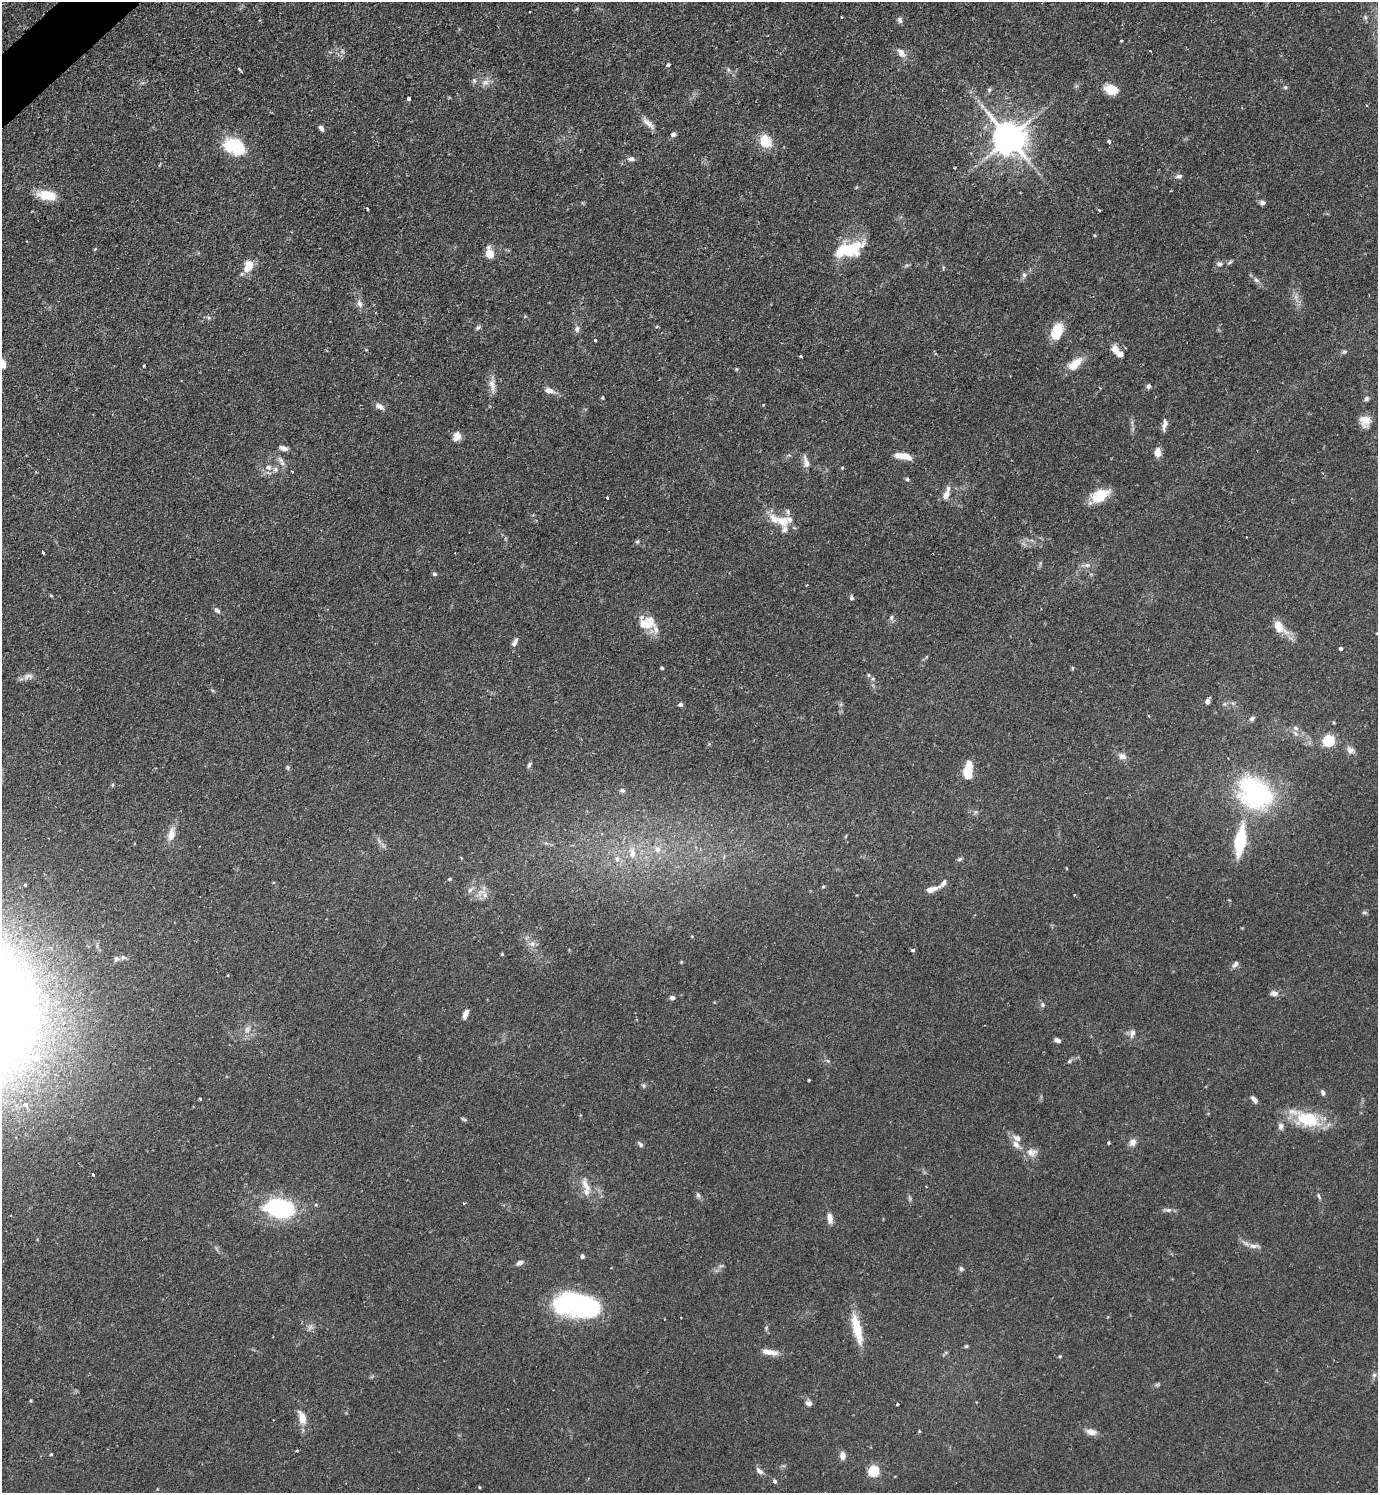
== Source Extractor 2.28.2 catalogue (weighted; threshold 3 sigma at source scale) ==
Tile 11 of 4 x 4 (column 3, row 3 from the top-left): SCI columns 2912-4287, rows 1493-2983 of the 5965 x 5968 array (HDU 1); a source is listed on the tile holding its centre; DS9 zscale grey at full resolution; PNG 1380 x 1495 px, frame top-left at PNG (2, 2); no overlay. Shown black and unused: <1% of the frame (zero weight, under 2 of 3 exposures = <1% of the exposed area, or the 3 px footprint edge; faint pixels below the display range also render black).
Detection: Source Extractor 2.28.2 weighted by HDU 2 'WHT'; one run over the whole footprint, this tile lists its part. Background 0.0833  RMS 0.0061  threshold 0.0273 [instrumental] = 3 sigma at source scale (4.5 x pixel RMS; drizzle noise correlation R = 1.50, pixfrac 1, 0.05/0.05 arcsec/px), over >= 5 px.
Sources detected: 194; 2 too faint to see at this stretch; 3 inside a brighter object's white glare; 1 cosmic-ray / hot-pixel residue — not listed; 13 inside a brighter listed object's ellipse — not listed separately; the other 175 listed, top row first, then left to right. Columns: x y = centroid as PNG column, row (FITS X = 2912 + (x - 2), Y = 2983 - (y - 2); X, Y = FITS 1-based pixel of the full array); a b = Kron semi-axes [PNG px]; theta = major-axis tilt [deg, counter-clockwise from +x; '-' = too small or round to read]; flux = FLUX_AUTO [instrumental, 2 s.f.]
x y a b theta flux
1365 17 6 4 -72 1
900 20 8 6 -67 1.8
1121 41 4 2 - 0.48
342 51 6 4 -47 1.2
1150 51 3 2 - 0.67
901 53 12 8 -53 4.5
668 65 4 3 - 1.8
240 69 5 2 - 0.96
474 81 7 5 -70 1.2
485 82 10 8 20 3.3
1285 87 6 5 - 0.92
1111 89 14 9 -15 12
989 90 6 5 - 1.1
409 99 4 3 - 3.4
982 106 7 5 -46 1.6
648 123 22 6 -44 4.5
321 128 8 5 -56 1.9
673 134 7 6 - 1.5
1009 138 10 9 - 1300
766 141 11 9 -62 17
1109 141 3 3 - 2
232 145 20 17 -24 24
631 159 9 6 -2 2.1
1179 176 9 6 5 1.8
47 195 24 12 -10 11
1262 203 8 6 -14 1.7
367 209 3 2 - 0.65
1099 210 5 3 - 0.67
853 247 26 18 36 23
95 249 4 3 - 0.66
490 253 6 5 - 17
1230 262 8 4 35 1
1219 264 8 5 2 1.7
248 268 12 10 56 6.3
1024 275 7 6 - 1.5
1256 280 8 6 -18 1.7
1296 297 7 4 -72 1.9
359 304 11 6 -62 2.9
657 326 4 3 - 0.78
478 327 7 5 36 1.2
577 329 10 7 89 2.1
1057 331 20 12 69 13
595 340 3 3 - 1.2
1117 352 19 8 -46 6.9
1344 352 6 6 - 1.1
800 356 3 3 - 1.4
1075 364 20 9 40 10
144 365 3 2 - 0.59
492 385 19 8 -80 4.7
1148 386 6 5 - 1.7
549 390 14 8 -16 3.6
602 398 4 4 - 0.69
1366 399 7 5 46 1.4
380 406 12 7 -29 2.9
1365 421 15 13 -56 6.8
1165 424 18 6 82 3.2
457 436 12 9 60 3.9
283 448 10 6 -17 2.6
1158 453 9 6 90 5.4
903 456 18 6 -9 8.5
806 462 16 7 -76 3.9
282 463 12 5 -59 2.3
268 467 8 8 - 3.2
842 468 4 4 - 0.63
36 472 3 3 - 0.72
907 479 5 5 - 0.84
946 495 13 8 71 4.5
1100 496 21 12 29 16
607 497 3 3 - 1.4
783 521 17 12 -19 10
637 542 5 5 - 0.91
43 553 3 2 - 0.88
1087 565 8 6 2 2
434 574 6 5 - 1.1
851 598 7 5 -67 1.1
217 610 9 6 -40 2.1
891 617 7 5 69 1.3
644 624 23 13 -15 9.6
1279 627 21 11 -44 10
515 642 11 6 59 2.6
1341 648 4 4 - 1.4
662 668 4 4 - 0.74
1072 668 5 3 - 0.66
869 675 5 5 - 0.91
28 676 16 7 12 3.2
873 679 6 4 -72 0.97
1208 701 5 4 - 3.4
680 705 5 5 - 1.2
1149 716 3 3 - 0.69
1252 718 8 6 34 1.5
1334 723 5 3 - 0.58
1295 728 9 6 -40 2.2
1329 741 5 5 - 65
1350 750 10 8 -33 3.1
1122 756 12 8 -19 3.2
529 765 8 4 56 1.2
288 767 8 4 -80 0.95
968 771 13 6 83 24
112 785 5 4 - 0.87
622 790 7 6 - 1.5
1255 793 31 22 -38 110
975 812 7 4 71 0.94
171 834 18 9 73 6.2
1240 841 21 8 82 43
657 849 9 8 - 3.9
632 853 10 9 - 5.2
617 859 8 6 90 2.2
960 859 7 4 27 1
1066 868 4 3 - 0.42
450 879 4 3 - 0.81
823 887 4 4 - 0.71
932 889 18 6 19 5.1
470 890 10 5 51 2
481 892 15 7 22 4.7
1364 912 7 5 -16 0.98
532 944 8 8 - 2.9
913 950 5 4 - 1
502 954 4 4 - 0.66
116 959 8 6 71 1.8
681 962 5 4 - 0.55
1235 964 10 5 49 1.9
1274 993 11 7 -11 2.5
672 998 6 5 - 2.1
1042 1005 7 6 - 1.3
465 1014 10 5 71 3.7
1132 1033 12 7 75 2.6
1057 1040 6 4 -24 2.4
828 1061 6 4 -19 0.84
1069 1061 7 4 29 1.1
809 1080 3 2 - 0.54
644 1085 7 6 - 1.1
1323 1092 7 5 -67 1.5
200 1099 3 3 - 0.94
1254 1100 9 5 -47 2.4
25 1104 8 7 - 2.4
464 1119 9 3 -22 0.93
1308 1119 35 19 -16 27
1281 1126 9 7 -86 2.6
1132 1142 9 8 - 3.4
1108 1143 3 3 - 0.8
640 1144 10 4 -48 1.3
1016 1144 11 8 -59 3.8
1031 1152 15 11 -11 5.1
93 1174 4 3 - 3
586 1185 21 8 -55 6.1
698 1195 8 5 -80 1.4
1319 1196 9 4 -67 1.1
463 1203 3 3 - 1.7
280 1208 34 20 -8 58
1168 1210 9 6 1 1.9
830 1218 13 6 -81 3.7
1254 1246 14 6 3 3
582 1256 5 4 - 1.2
520 1263 9 5 27 2.3
961 1268 7 6 - 1.2
579 1304 36 19 -13 120
681 1317 2 2 - 0.52
766 1328 6 4 49 0.81
857 1329 36 10 -76 17
966 1346 5 4 - 0.99
772 1352 15 8 -15 4.9
946 1352 6 4 19 0.86
1060 1356 5 4 - 0.59
1374 1375 6 6 - 1.4
808 1403 9 6 -11 2.2
897 1404 3 2 - 0.85
302 1418 16 8 -75 7.5
919 1431 4 3 - 0.53
1091 1432 10 6 -8 4.7
51 1454 3 3 - 0.72
842 1455 9 6 -88 3.4
759 1471 10 6 -41 2.7
874 1471 5 5 - 53
775 1481 6 5 - 1.4
479 1487 4 2 - 0.49